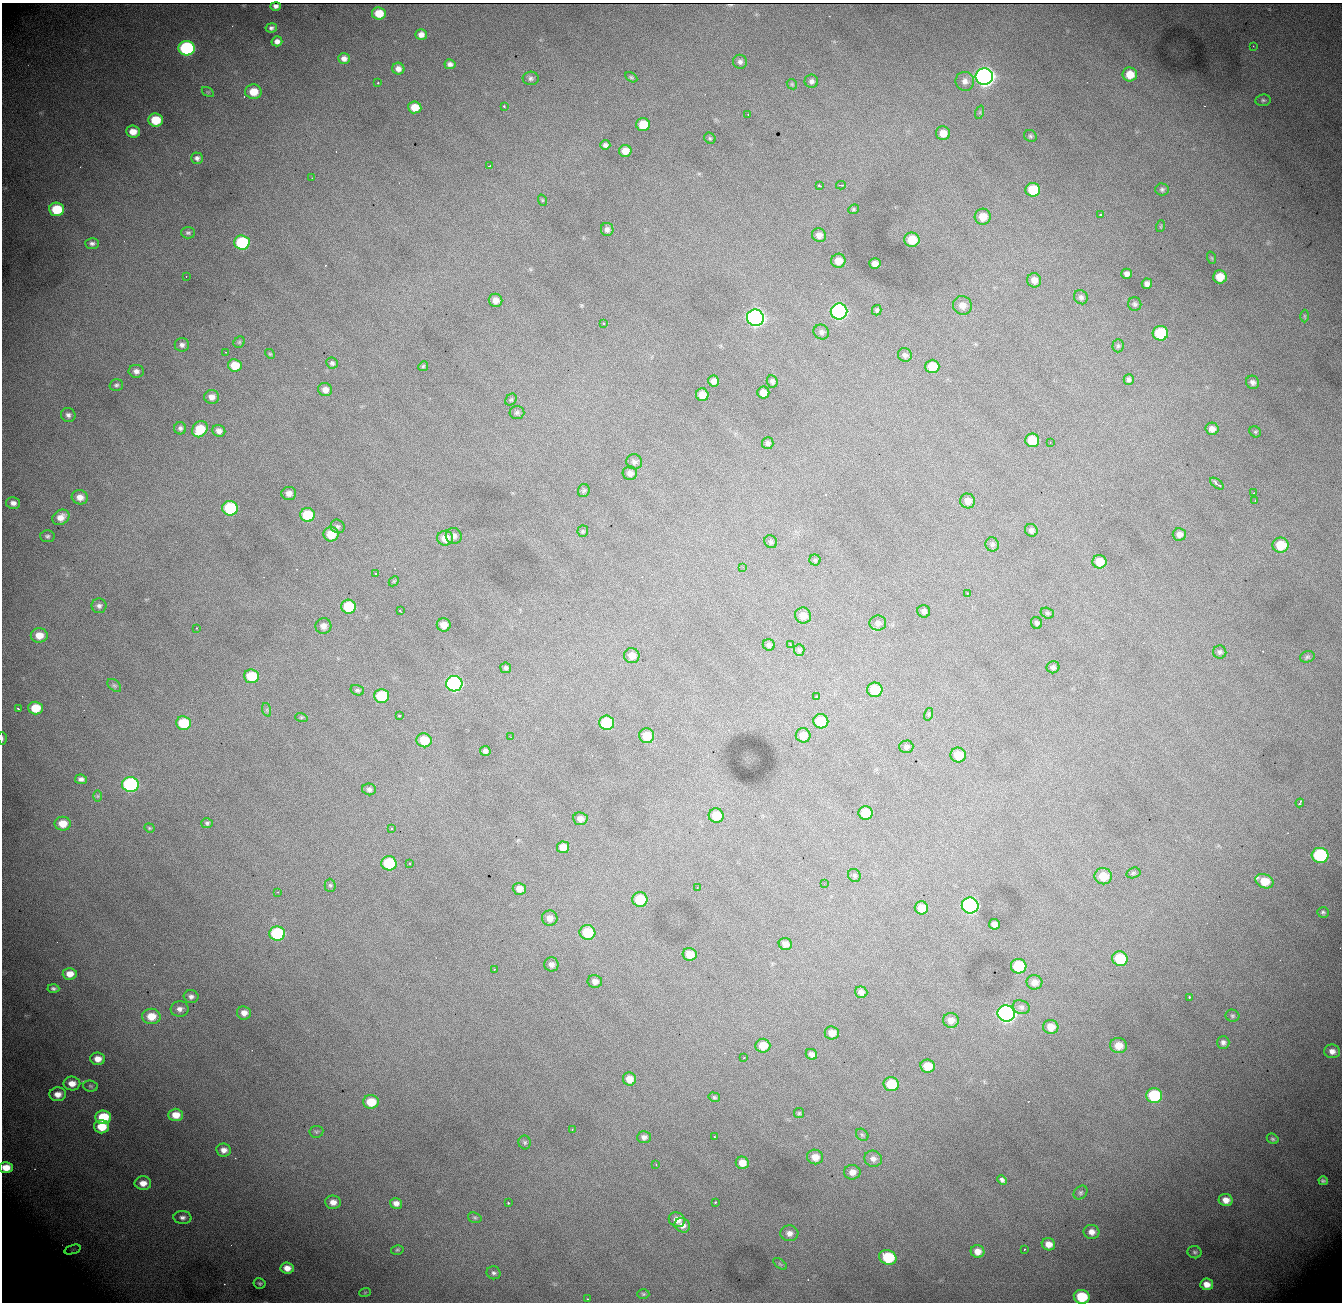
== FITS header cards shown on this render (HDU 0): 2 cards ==
NAXIS1  = 1340
NAXIS2  = 1300

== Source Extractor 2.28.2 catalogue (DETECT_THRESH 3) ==
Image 1340 x 1300 px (HDU 0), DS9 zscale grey, 1 PNG px = 1 image px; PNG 1344 x 1304 px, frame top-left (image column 1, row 1300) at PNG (2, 3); each listed source drawn as its Kron ellipse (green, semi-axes under 4 px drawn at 4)
Background 1980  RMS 23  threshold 70.4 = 3 sigma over >= 5 px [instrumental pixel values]
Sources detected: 298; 1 with non-positive FLUX_AUTO (blend fragments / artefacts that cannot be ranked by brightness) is neither listed nor drawn; the other 297 listed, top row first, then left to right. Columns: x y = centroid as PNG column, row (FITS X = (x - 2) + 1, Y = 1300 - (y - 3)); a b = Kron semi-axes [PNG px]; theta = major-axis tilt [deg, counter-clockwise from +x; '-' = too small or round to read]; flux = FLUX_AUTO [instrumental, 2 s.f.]
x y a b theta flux
276 6 5 4 - 6.6e+02
379 13 7 6 - 3.2e+04
271 28 5 4 - 4.5e+03
421 35 6 5 - 9.2e+03
277 41 5 5 - 7.7e+03
1253 46 2 2 - 1.2e+03
187 48 8 7 - 2.6e+05
344 58 6 5 - 7.9e+03
740 62 7 7 - 5.3e+03
450 64 5 5 - 6.0e+03
398 69 6 6 - 8.8e+03
1130 74 7 7 - 2.6e+04
984 76 9 8 - 1.1e+06
631 77 7 4 -29 2.5e+03
531 78 8 7 - 4.7e+03
811 81 7 6 - 5.3e+03
965 81 9 9 - 9.3e+03
378 83 3 2 - 4.3e+03
792 84 6 4 -46 2.0e+03
208 92 7 4 -33 2.3e+03
253 92 8 7 - 3.1e+04
1263 100 7 6 - 3.6e+03
504 106 3 3 - 2.3e+03
415 107 6 6 - 2.5e+04
980 112 7 4 72 2.1e+03
748 115 2 2 - 1.8e+03
156 120 7 6 - 4.8e+04
643 125 7 6 - 4.1e+04
133 132 7 6 - 1.8e+04
943 133 7 7 - 1.7e+04
1030 136 7 5 -34 3.2e+03
710 138 6 5 - 2.1e+03
605 145 5 5 - 4.9e+03
625 151 6 6 - 1.7e+04
197 158 6 5 - 5.2e+03
490 166 3 2 - 3.0e+03
312 178 2 2 - 7.8e+02
819 185 3 2 - 1.7e+03
841 185 5 3 - 1.9e+03
1162 189 7 6 - 3.8e+03
1033 190 7 7 - 5.7e+04
542 200 6 3 -72 1.6e+03
57 209 7 6 - 6.2e+04
853 209 5 4 - 2.2e+03
1100 215 3 3 - 7.5e+03
983 217 8 8 - 2.3e+04
1161 226 6 3 71 1.9e+03
607 229 6 6 - 6.0e+03
188 233 7 5 0 3.5e+03
819 235 7 6 - 9.3e+03
912 240 7 7 - 3.4e+04
242 243 8 7 - 1.3e+05
92 244 7 5 -2 4.8e+03
1212 258 6 4 -71 1.9e+03
838 261 7 7 - 1.7e+04
875 264 5 5 - 1.0e+04
1127 274 5 5 - 6.8e+03
186 276 3 2 - 1.8e+03
1220 277 7 6 - 2.6e+04
1034 280 7 7 - 1.1e+04
1147 284 5 5 - 6.5e+03
1081 297 7 6 - 4.8e+03
495 300 7 6 - 1.1e+04
1135 304 7 6 - 3.7e+03
962 305 9 9 - 1.2e+04
877 310 5 4 - 3.0e+03
839 311 8 8 - 4.3e+05
1304 316 6 4 -89 2.1e+03
755 318 8 8 - 7.5e+05
604 323 3 2 - 3.3e+03
821 332 8 7 - 5.2e+03
1160 333 8 7 - 9.3e+04
239 342 6 5 - 2.5e+03
182 345 7 6 - 5.4e+03
1118 346 6 5 - 2.8e+03
226 352 3 2 - 1.0e+03
270 354 5 4 - 1.7e+03
905 355 7 6 - 5.2e+03
332 363 6 5 - 3.9e+03
235 365 7 6 - 3.1e+04
423 366 5 4 - 2.0e+03
932 366 7 6 - 3.5e+04
136 371 7 6 - 7.2e+03
1129 380 5 5 - 4.2e+03
713 381 5 5 - 8.7e+03
772 381 6 5 - 4.1e+03
1253 382 7 6 - 6.3e+03
116 385 7 5 16 3.4e+03
325 390 7 6 - 9.9e+03
763 393 6 6 - 1.5e+04
702 395 6 6 - 1.8e+04
212 397 7 7 - 9.2e+03
511 400 6 5 - 2.6e+03
517 412 7 6 - 3.8e+03
68 415 7 7 - 5.1e+03
180 428 6 6 - 4.4e+03
200 429 8 7 - 4.2e+04
1212 429 6 6 - 1.0e+04
219 431 6 6 - 7.2e+03
1255 432 6 5 - 2.2e+03
1032 440 7 6 - 4.2e+04
768 443 6 5 - 4.5e+03
1050 443 2 2 - 9.8e+02
634 462 8 7 - 5.3e+03
630 473 7 7 - 7.4e+03
1217 484 8 3 -36 7.6e+03
584 491 6 6 - 2.9e+03
289 493 7 6 - 8.9e+03
1254 493 3 2 - 1.5e+03
80 497 8 7 - 1.1e+04
1255 500 2 2 - 1.2e+03
968 501 7 7 - 1.0e+04
13 503 7 6 - 7.7e+03
230 508 7 7 - 1.2e+05
307 515 7 7 - 5.8e+04
61 517 9 7 32 1.4e+04
338 526 7 6 - 3.8e+03
1031 530 7 6 - 5.0e+03
583 531 5 5 - 2.3e+03
331 534 7 7 - 3.4e+04
1179 534 6 6 - 8.1e+03
47 536 7 6 - 3.5e+03
454 536 8 8 - 6.8e+03
445 538 8 7 - 2.2e+04
771 542 7 6 - 3.1e+03
992 544 7 6 - 4.1e+03
1281 545 8 7 - 4.5e+04
815 560 5 5 - 2.6e+03
1099 562 7 7 - 2.3e+04
743 567 3 2 - 1.7e+03
375 573 3 2 - 1.5e+03
394 581 6 4 43 2.0e+03
967 593 3 2 - 1.1e+03
99 606 7 7 - 5.0e+03
349 607 7 7 - 6.8e+04
400 611 3 2 - 1.8e+03
924 611 6 6 - 5.2e+03
1047 613 7 5 -16 2.7e+03
803 615 8 8 - 1.5e+04
878 623 8 7 - 6.7e+03
1037 623 6 5 - 3.0e+03
444 625 7 6 - 1.5e+04
323 626 8 8 - 8.5e+03
197 628 3 2 - 1.0e+03
39 635 8 7 - 2.0e+04
790 644 3 2 - 9.9e+02
769 645 6 5 - 4.5e+03
799 650 6 5 - 3.0e+03
1220 652 6 6 - 3.8e+03
632 656 8 7 - 1.3e+04
1307 657 7 5 16 3.0e+03
1053 667 6 6 - 4.5e+03
506 668 5 5 - 3.3e+03
252 676 7 7 - 5.6e+04
454 684 8 8 - 3.5e+05
114 685 8 5 -40 3.0e+03
357 690 7 5 -18 3.0e+03
875 690 7 7 - 4.4e+04
381 696 7 7 - 7.2e+04
816 697 3 2 - 2.3e+03
36 708 7 6 - 3.7e+04
18 709 3 2 - 1.5e+03
267 710 7 4 -72 3.0e+03
929 714 6 4 73 2.2e+03
399 715 3 3 - 6.8e+03
301 717 6 4 -18 1.9e+03
821 721 7 7 - 5.9e+04
183 723 7 7 - 6.4e+04
607 723 7 7 - 8.0e+04
803 735 7 7 - 1.8e+04
647 736 7 7 - 2.8e+04
511 737 2 2 - 1.0e+03
2 738 6 2 -86 1.7e+03
424 740 7 7 - 3.4e+04
906 747 7 6 - 4.2e+03
485 751 5 5 - 4.9e+03
958 755 7 7 - 2.7e+04
81 779 6 5 - 5.7e+03
130 784 8 7 - 2.6e+05
369 789 7 5 -14 4.6e+03
98 796 6 4 90 2.1e+03
1300 803 4 3 - 3.0e+03
866 813 7 7 - 4.2e+04
716 816 7 7 - 3.0e+04
580 819 7 6 - 8.5e+03
207 823 6 5 - 3.1e+03
63 824 8 7 - 2.4e+04
149 828 5 4 - 1.9e+03
391 828 3 3 - 2.0e+03
563 847 6 6 - 1.6e+04
1320 855 8 7 - 1.8e+05
389 863 7 7 - 8.9e+04
410 864 3 3 - 2.6e+03
1133 873 7 5 16 2.7e+03
854 875 7 6 - 3.0e+03
1103 876 9 8 - 3.2e+04
1264 881 9 6 -22 3.0e+04
824 884 2 2 - 1.1e+03
330 885 6 5 - 2.9e+03
697 888 2 2 - 8.0e+02
519 889 6 6 - 9.9e+03
278 892 3 2 - 1.1e+03
640 899 7 7 - 4.6e+04
970 906 8 8 - 4.4e+05
921 908 7 6 - 2.2e+04
1323 912 6 5 - 3.1e+03
550 918 8 7 - 9.4e+03
994 924 5 5 - 9.0e+03
587 932 8 7 - 5.1e+04
277 934 8 7 - 1.4e+05
785 944 6 6 - 9.3e+03
690 954 7 6 - 2.1e+04
1120 959 8 7 - 6.8e+04
551 964 7 7 - 6.7e+03
1019 966 8 7 - 8.6e+04
495 969 2 2 - 1.3e+03
70 974 7 6 - 1.5e+04
595 981 7 6 - 6.6e+03
1034 982 8 7 - 1.1e+04
53 989 6 4 -3 3.6e+03
861 992 6 5 - 7.4e+03
191 997 7 6 - 5.4e+03
1189 997 3 3 - 2.3e+03
1021 1007 9 6 -18 5.1e+03
180 1009 9 7 6 7.6e+03
244 1013 7 6 - 9.0e+03
1006 1014 8 8 - 6.3e+05
151 1016 9 7 -2 2.6e+04
1232 1016 7 6 - 2.9e+03
951 1020 8 7 - 1.2e+04
1051 1027 7 7 - 1.7e+04
832 1033 7 6 - 1.5e+04
1223 1042 6 6 - 5.8e+03
1118 1045 8 7 - 2.0e+04
763 1046 7 7 - 2.4e+04
1332 1051 8 7 - 9.6e+03
811 1054 6 5 - 6.4e+03
744 1058 3 2 - 1.8e+03
98 1059 7 6 - 1.5e+04
927 1066 7 6 - 2.7e+04
629 1079 7 6 - 1.5e+04
72 1083 8 7 - 1.5e+04
891 1084 7 7 - 5.1e+04
90 1086 7 5 -4 3.3e+03
58 1094 8 7 - 1.4e+04
1154 1096 8 7 - 1.1e+05
714 1097 6 4 -15 2.2e+03
371 1102 8 7 - 3.3e+04
799 1113 5 5 - 2.3e+03
176 1115 7 6 - 2.0e+04
103 1117 8 7 - 6.2e+04
102 1127 7 6 - 3.5e+04
572 1129 3 3 - 1.8e+03
316 1132 7 6 - 3.0e+03
862 1135 7 5 -43 3.4e+03
644 1137 7 6 - 6.0e+03
714 1137 2 2 - 9.9e+02
1273 1139 6 5 - 2.9e+03
525 1142 7 6 - 3.1e+03
224 1150 7 6 - 9.9e+03
815 1157 8 7 - 1.6e+04
873 1159 9 8 - 8.1e+03
742 1163 6 6 - 1.7e+04
656 1164 2 2 - 8.5e+02
6 1167 7 5 0 2.2e+04
852 1172 8 7 - 1.1e+04
1002 1180 5 4 - 4.2e+03
1323 1181 4 4 - 3.3e+03
143 1183 8 7 - 1.5e+04
1081 1193 8 6 46 3.2e+03
1226 1200 7 6 - 1.3e+04
333 1202 8 7 - 1.2e+04
715 1202 3 2 - 4.6e+03
396 1203 6 5 - 8.5e+03
508 1203 3 3 - 4.1e+03
182 1218 9 6 -4 6.4e+03
475 1218 7 5 -16 2.6e+03
677 1220 8 7 - 1.3e+04
682 1225 8 7 - 9.3e+03
1091 1232 8 7 - 1.1e+04
789 1233 9 8 - 8.9e+03
1048 1244 7 6 - 1.3e+04
73 1249 8 3 19 3.1e+03
1025 1249 2 2 - 1.3e+03
397 1250 6 4 14 2.4e+03
977 1251 7 6 - 1.3e+04
1195 1252 7 6 - 3.2e+03
888 1257 9 7 -24 9.5e+04
780 1264 8 4 -36 2.6e+03
287 1268 7 5 -6 1.3e+04
494 1273 7 6 - 4.1e+03
260 1283 6 5 - 2.6e+03
1207 1284 6 6 - 1.4e+04
365 1292 6 3 19 1.9e+03
643 1294 6 5 - 2.4e+03
1082 1297 8 7 - 6.9e+04
587 1299 3 2 - 1.3e+03
At the frame edge (FLAGS 8, measured only in part): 3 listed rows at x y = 2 738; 6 1167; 1082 1297
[1 non-positive-flux detection neither listed nor drawn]